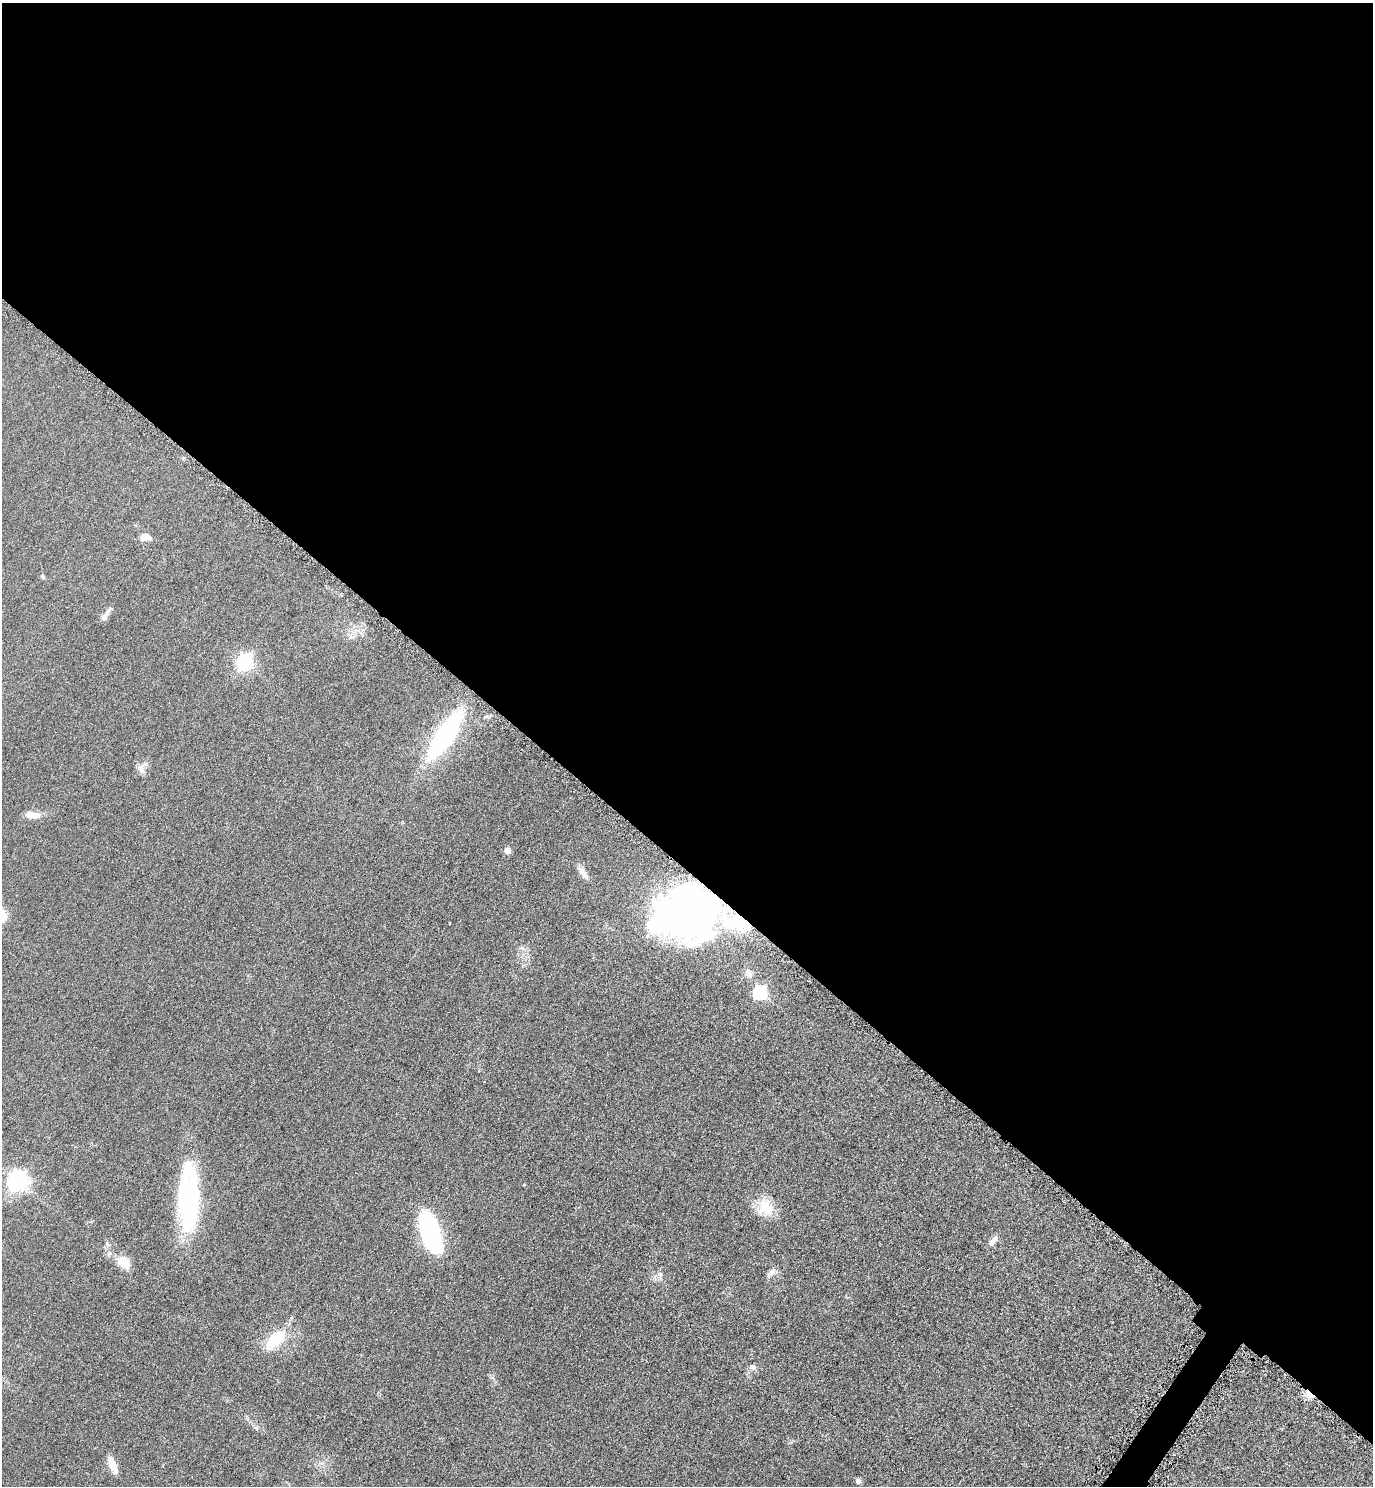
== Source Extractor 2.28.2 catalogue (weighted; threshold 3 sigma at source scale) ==
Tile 3 of 4 x 4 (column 3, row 1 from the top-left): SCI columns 2912-4282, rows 4463-5946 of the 5965 x 5960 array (HDU 1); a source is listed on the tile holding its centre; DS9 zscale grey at full resolution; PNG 1375 x 1488 px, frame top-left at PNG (2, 3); no overlay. Shown black and unused: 59% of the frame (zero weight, under 4 of 8 exposures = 1% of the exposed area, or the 3 px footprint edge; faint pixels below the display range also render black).
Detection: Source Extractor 2.28.2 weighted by HDU 2 'WHT'; one run over the whole footprint, this tile lists its part. Background 0.059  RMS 0.0082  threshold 0.0334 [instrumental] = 3 sigma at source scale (4.09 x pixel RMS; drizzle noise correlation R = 1.36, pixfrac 0.8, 0.05/0.05 arcsec/px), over >= 5 px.
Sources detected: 31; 2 inside a brighter object's white glare — not listed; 1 inside a brighter listed object's ellipse — not listed separately; the other 28 listed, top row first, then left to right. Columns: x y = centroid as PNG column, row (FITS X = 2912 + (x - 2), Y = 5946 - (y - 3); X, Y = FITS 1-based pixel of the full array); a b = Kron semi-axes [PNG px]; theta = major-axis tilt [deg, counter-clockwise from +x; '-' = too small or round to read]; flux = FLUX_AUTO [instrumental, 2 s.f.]
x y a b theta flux
145 537 12 7 -1 7
43 577 6 4 -71 0.96
105 615 17 5 56 4.4
351 636 9 6 -33 2.5
245 662 7 7 - 190
445 735 53 15 56 98
141 769 12 8 -77 4.1
32 815 21 8 -7 6.9
507 850 5 5 - 6.9
583 872 23 7 -56 5.7
686 909 51 41 23 410
730 923 33 19 -10 38
749 973 13 9 -46 4.6
760 992 6 6 - 110
18 1181 8 7 - 390
188 1201 60 21 -90 110
766 1207 24 19 -52 16
430 1232 37 14 -72 130
992 1241 14 6 48 4.5
107 1244 7 5 -42 1.6
123 1262 12 8 -37 18
771 1272 14 7 37 3.5
660 1274 7 6 - 2
275 1339 26 13 45 26
752 1367 10 8 28 2.7
1308 1394 12 7 -66 5.4
113 1465 21 8 -68 8.5
858 1480 6 5 - 2.3
Overlapping masked pixels (flux is a lower limit): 2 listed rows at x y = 686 909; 1308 1394
Unlisted compact peaks at least as high as the median listed source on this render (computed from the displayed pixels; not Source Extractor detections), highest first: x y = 524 1185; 256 1428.